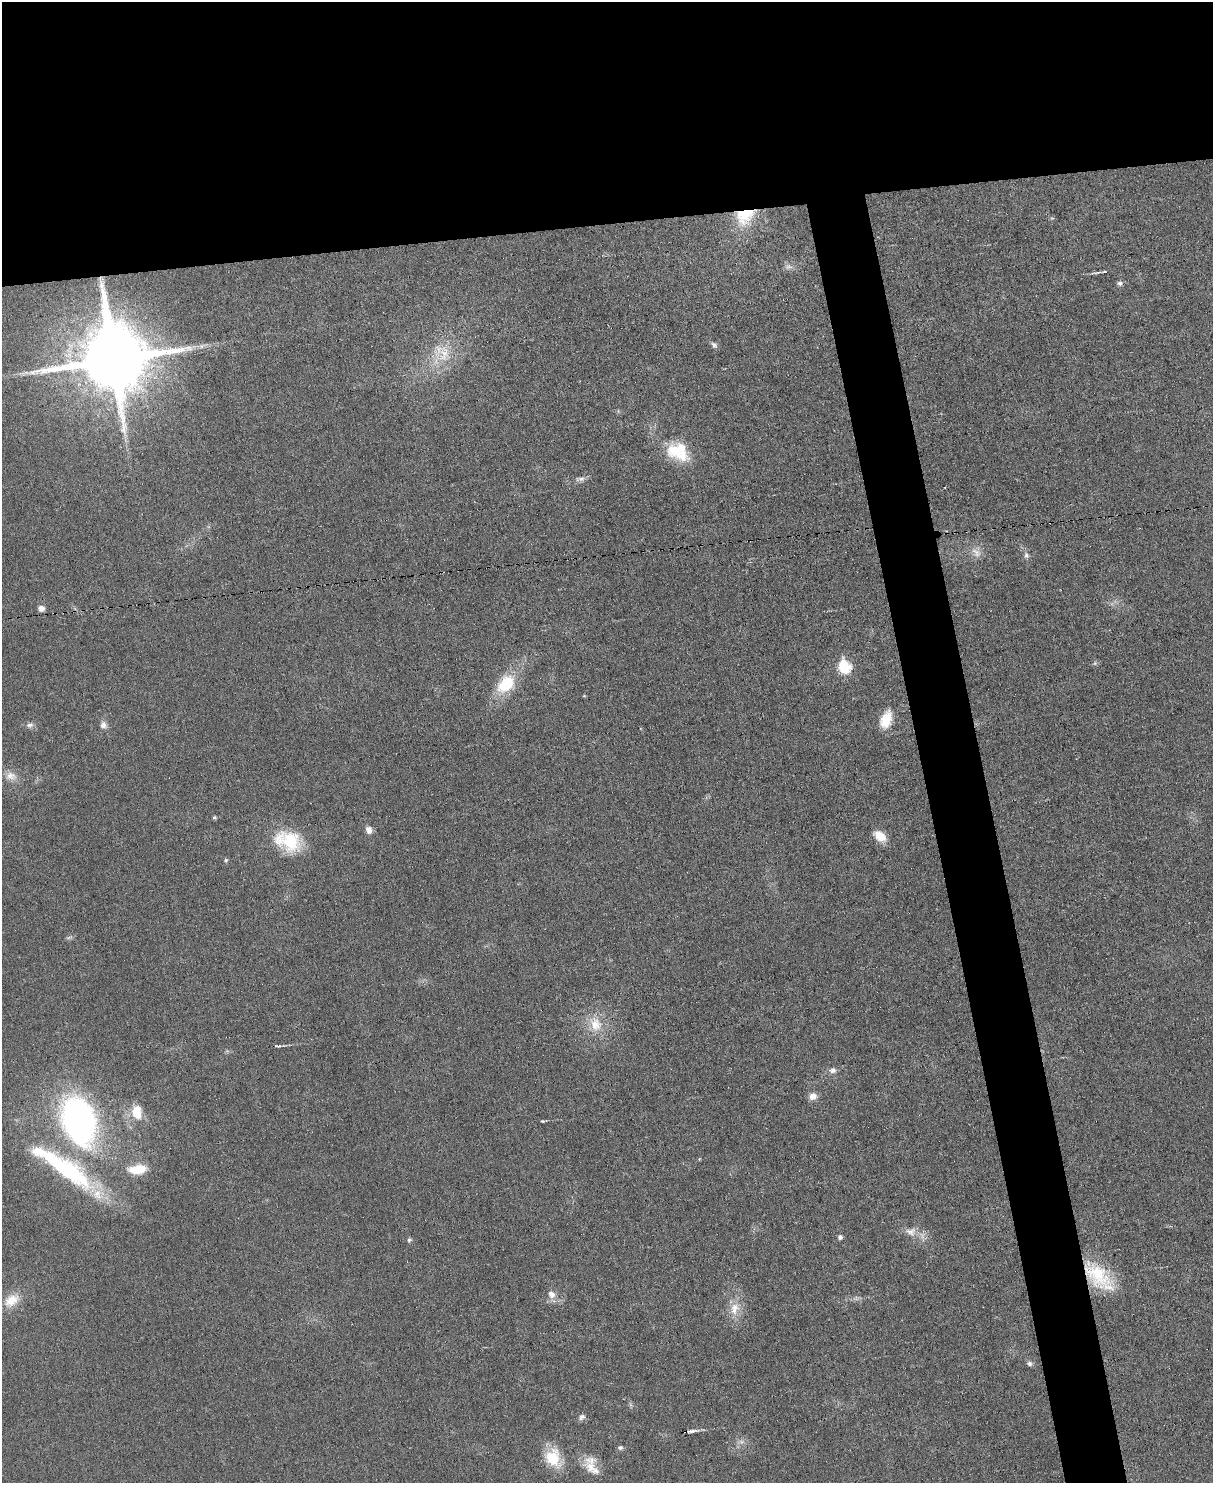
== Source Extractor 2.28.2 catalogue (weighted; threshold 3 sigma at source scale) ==
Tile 2 of 4 x 3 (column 2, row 1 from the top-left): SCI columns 1212-2422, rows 3099-4579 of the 4847 x 4831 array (HDU 1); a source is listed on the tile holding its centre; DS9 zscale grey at full resolution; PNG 1215 x 1485 px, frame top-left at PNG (2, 2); no overlay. Shown black and unused: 19% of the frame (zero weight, under 3 of 6 exposures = <1% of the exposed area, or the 3 px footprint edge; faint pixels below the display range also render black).
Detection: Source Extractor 2.28.2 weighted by HDU 2 'WHT'; one run over the whole footprint, this tile lists its part. Background 0.0265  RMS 0.0038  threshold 0.0153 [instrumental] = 3 sigma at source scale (4.09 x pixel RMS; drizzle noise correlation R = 1.36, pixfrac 0.8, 0.05/0.05 arcsec/px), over >= 5 px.
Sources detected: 54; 1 too faint to see at this stretch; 1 inside a brighter object's white glare — not listed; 2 inside a brighter listed object's ellipse — not listed separately; the other 50 listed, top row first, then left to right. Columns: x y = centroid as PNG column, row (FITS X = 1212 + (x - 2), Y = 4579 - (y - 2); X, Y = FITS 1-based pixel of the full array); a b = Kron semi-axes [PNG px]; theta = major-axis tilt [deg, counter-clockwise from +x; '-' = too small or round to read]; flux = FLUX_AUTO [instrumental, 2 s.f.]
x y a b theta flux
745 216 28 21 31 15
788 267 11 8 8 1.7
1104 272 8 3 5 0.67
1120 283 7 6 - 1.1
714 345 9 6 -50 1.1
201 346 6 6 - 0.88
444 354 42 23 47 17
113 359 20 19 - 4400
676 451 28 20 -22 13
581 479 15 6 8 1.6
976 553 16 10 -48 3.2
1026 555 9 7 -74 1.3
41 608 7 7 - 1.9
844 667 7 6 - 36
506 684 20 14 48 16
584 696 4 4 - 0.34
886 720 21 12 71 7.5
30 725 10 7 16 1.4
103 725 10 9 - 1.9
11 776 17 12 -10 3.7
214 817 5 5 - 0.54
369 830 9 7 -62 2.2
880 836 15 9 -36 5.6
288 841 34 23 -20 19
226 860 6 5 - 0.57
69 938 10 4 12 0.75
595 1024 24 18 -64 9.1
279 1046 8 3 0 0.65
833 1070 10 8 17 1.6
813 1096 9 8 - 2.6
137 1112 18 13 -83 7.9
79 1121 45 30 -71 130
542 1121 5 3 - 0.59
699 1159 5 3 - 0.29
137 1169 23 11 5 8.6
67 1170 95 20 -34 51
911 1232 17 12 -9 4.2
840 1237 4 4 - 1.3
409 1240 5 5 - 0.94
1097 1275 41 23 -42 21
551 1294 10 9 - 2.8
11 1300 24 15 39 7
734 1308 19 12 74 5.7
1029 1363 8 6 -2 1
582 1417 9 7 21 1.4
686 1432 11 3 7 5.1
741 1442 10 6 3 1.6
620 1448 6 5 - 0.95
553 1458 25 19 -54 11
591 1465 27 15 -61 6.8
Overlapping masked pixels (flux is a lower limit): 4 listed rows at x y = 745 216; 113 359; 1097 1275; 686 1432